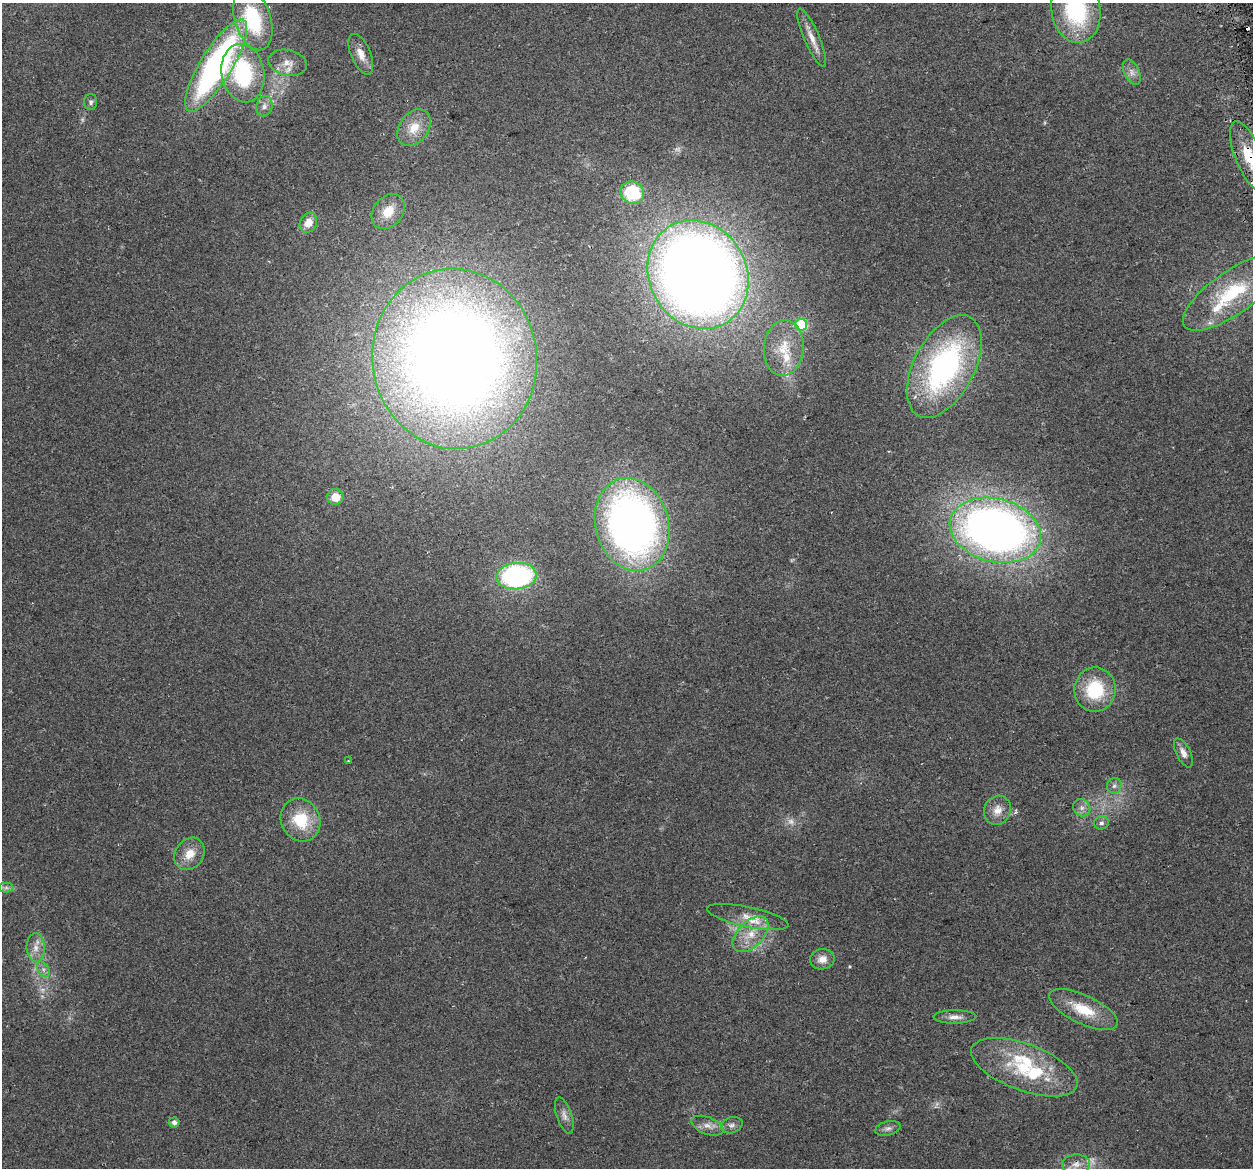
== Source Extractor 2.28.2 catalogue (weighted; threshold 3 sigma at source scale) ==
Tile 10 of 4 x 4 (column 2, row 3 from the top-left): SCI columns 1283-2533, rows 1258-2423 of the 5066 x 4797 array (HDU 1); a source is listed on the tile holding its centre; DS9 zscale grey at full resolution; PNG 1255 x 1170 px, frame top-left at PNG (2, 3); each listed source drawn as its Kron ellipse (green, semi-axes under 4 px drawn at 4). Shown black and unused: <1% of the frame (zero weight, under 2 of 3 exposures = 2% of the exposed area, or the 3 px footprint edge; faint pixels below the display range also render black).
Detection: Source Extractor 2.28.2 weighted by HDU 2 'WHT'; one run over the whole footprint, this tile lists its part. Background 0.118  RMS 0.011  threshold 0.0497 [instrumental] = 3 sigma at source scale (4.5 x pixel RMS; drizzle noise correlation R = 1.50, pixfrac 1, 0.0396/0.0396 arcsec/px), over >= 5 px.
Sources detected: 59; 4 too faint to see at this stretch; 1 cosmic-ray / hot-pixel residue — neither listed nor drawn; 5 inside a brighter listed object's ellipse — not listed separately; the other 49 listed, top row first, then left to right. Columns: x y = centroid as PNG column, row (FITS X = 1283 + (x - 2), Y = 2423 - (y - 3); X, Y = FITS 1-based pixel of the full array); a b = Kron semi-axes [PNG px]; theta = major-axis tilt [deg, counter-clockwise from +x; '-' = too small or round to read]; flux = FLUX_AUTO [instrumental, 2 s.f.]
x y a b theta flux
1076 10 33 24 -80 110
253 19 32 18 -72 91
812 38 32 7 -67 13
361 54 21 10 -67 13
287 63 20 13 -12 13
216 66 53 16 58 330
1132 72 14 7 -64 6.5
243 73 29 21 -79 98
91 102 8 6 89 2.9
264 106 10 8 75 5.6
414 128 20 14 54 21
1249 157 38 13 -67 54
632 193 12 11 - 57
388 211 19 14 50 21
308 223 10 8 61 12
698 274 56 48 -61 1700
1232 293 58 21 35 86
801 325 6 6 - 82
784 348 28 20 85 37
455 359 90 82 -82 1700
944 367 56 30 62 250
335 497 8 8 - 17
632 524 47 36 -75 660
995 530 46 31 -14 820
516 576 20 13 6 200
1095 690 22 20 86 58
1183 753 16 7 -63 7.8
348 761 3 2 - 1.3
1114 786 8 7 - 3.8
1082 808 9 8 - 5.6
997 810 15 13 65 12
301 820 22 19 -63 43
1101 823 7 6 - 3.3
190 854 17 14 53 17
6 888 7 5 0 3
748 917 41 10 -12 20
751 934 22 12 45 24
36 948 14 9 -86 10
822 959 12 10 10 9.7
43 969 8 5 -59 3.9
1083 1009 37 14 -25 36
955 1017 21 6 1 8
1024 1067 56 23 -20 76
564 1116 19 7 -71 7.1
174 1122 5 5 - 4
732 1125 11 8 17 4.6
708 1126 17 8 -21 8.6
888 1128 13 7 13 4.9
1076 1164 14 10 3 11
Overlapping masked pixels (flux is a lower limit): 2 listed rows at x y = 1249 157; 698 274
Isophote crosses this tile's border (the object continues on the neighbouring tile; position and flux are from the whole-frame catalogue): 2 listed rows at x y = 1076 10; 1249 157